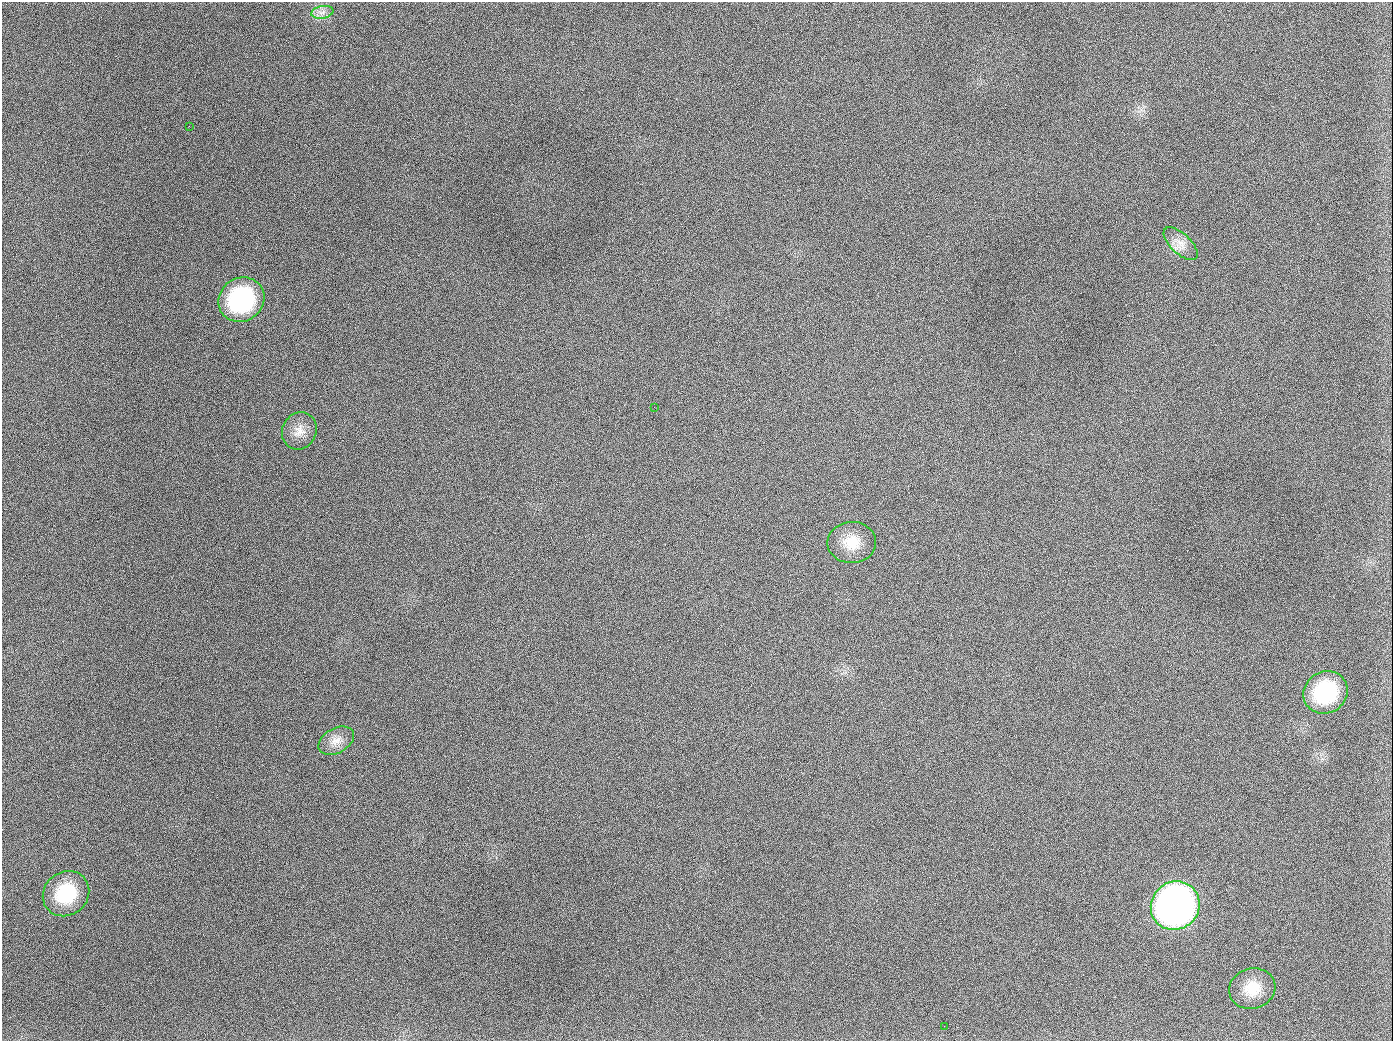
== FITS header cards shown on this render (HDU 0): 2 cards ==
NAXIS1  =                 1391
NAXIS2  =                 1039

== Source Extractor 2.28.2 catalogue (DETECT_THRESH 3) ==
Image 1391 x 1039 px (HDU 0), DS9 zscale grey, 1 PNG px = 1 image px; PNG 1395 x 1043 px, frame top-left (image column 1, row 1039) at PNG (2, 2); each listed source drawn as its Kron ellipse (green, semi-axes under 4 px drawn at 4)
Background 2010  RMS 82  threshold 245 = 3 sigma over >= 5 px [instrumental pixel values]
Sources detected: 13; all 13 listed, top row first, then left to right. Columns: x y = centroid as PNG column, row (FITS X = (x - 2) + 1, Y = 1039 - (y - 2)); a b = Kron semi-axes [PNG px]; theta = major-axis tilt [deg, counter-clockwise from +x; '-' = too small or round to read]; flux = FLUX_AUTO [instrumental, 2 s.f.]
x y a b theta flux
322 12 11 6 10 3.0e+04
189 126 3 2 - 6.0e+03
1181 244 21 10 -43 6.6e+04
241 300 24 21 36 6.7e+05
654 407 2 2 - 3.2e+03
299 431 19 17 62 7.7e+04
852 542 24 20 1 1.4e+05
1325 692 23 20 35 4.1e+05
336 741 19 12 29 6.5e+04
66 894 24 21 40 3.1e+05
1175 906 25 23 43 3.1e+06
1252 989 23 20 17 1.4e+05
944 1026 2 2 - 3.7e+03